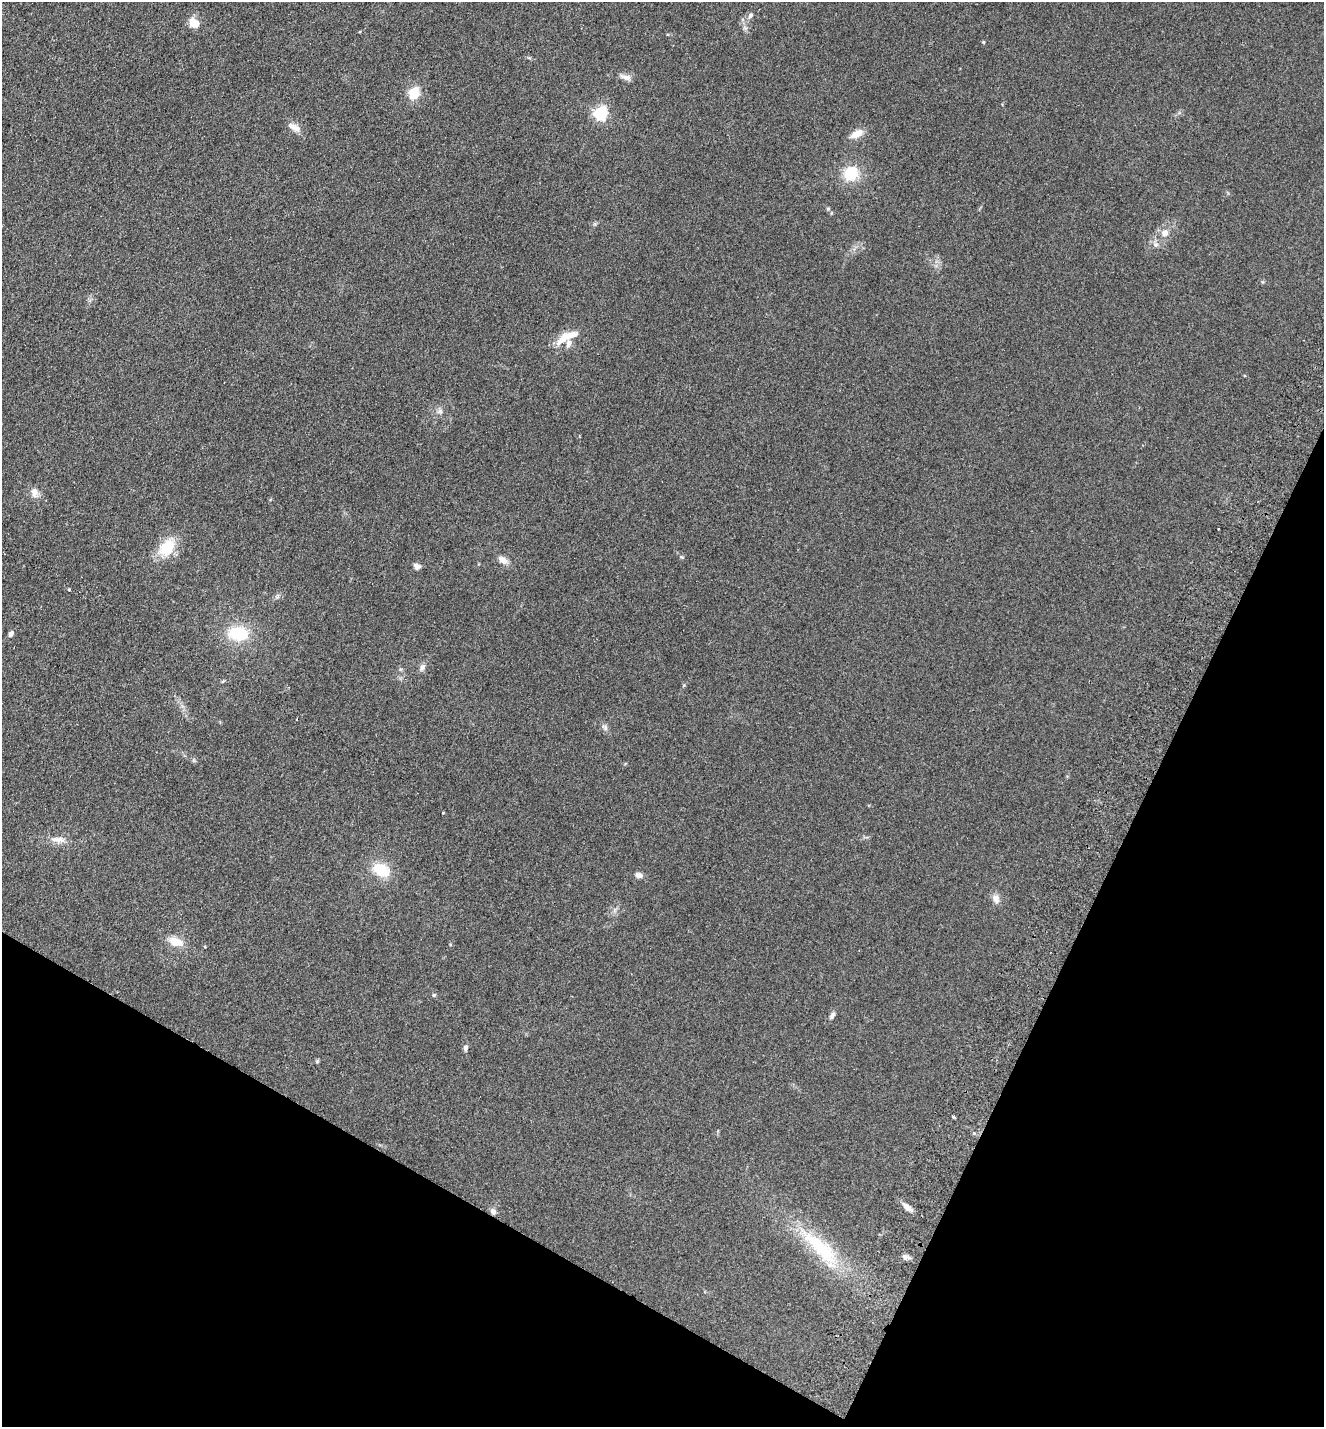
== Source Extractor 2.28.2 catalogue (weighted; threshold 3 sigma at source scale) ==
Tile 15 of 4 x 4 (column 3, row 4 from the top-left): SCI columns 2976-4297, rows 31-1455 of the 5816 x 5760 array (HDU 1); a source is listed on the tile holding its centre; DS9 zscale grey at full resolution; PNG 1326 x 1429 px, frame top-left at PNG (2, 2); no overlay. Shown black and unused: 24% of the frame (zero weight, under 2 of 3 exposures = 3% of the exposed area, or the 3 px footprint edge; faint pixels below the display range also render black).
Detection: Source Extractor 2.28.2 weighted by HDU 2 'WHT'; one run over the whole footprint, this tile lists its part. Background 0.312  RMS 0.014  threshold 0.0645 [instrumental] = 3 sigma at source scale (4.5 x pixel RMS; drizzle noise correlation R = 1.50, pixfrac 1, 0.05/0.05 arcsec/px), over >= 5 px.
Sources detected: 40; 1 cosmic-ray / hot-pixel residue — not listed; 1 inside a brighter listed object's ellipse — not listed separately; the other 38 listed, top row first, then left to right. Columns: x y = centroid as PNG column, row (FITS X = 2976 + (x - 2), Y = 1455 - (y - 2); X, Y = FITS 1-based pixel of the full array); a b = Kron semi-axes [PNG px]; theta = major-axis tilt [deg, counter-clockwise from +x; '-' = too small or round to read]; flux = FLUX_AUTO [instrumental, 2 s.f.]
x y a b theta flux
750 15 8 6 47 3.7
194 23 15 12 -40 15
983 42 4 4 - 1.5
626 77 16 6 -15 7.3
414 93 12 9 66 28
600 113 6 5 - 260
295 127 18 7 -32 11
857 134 14 8 29 16
851 173 17 15 45 39
828 209 5 5 - 1.8
1165 233 7 6 - 11
1156 245 7 7 - 4.8
567 337 33 9 28 24
440 411 9 6 29 4.1
34 492 14 9 -74 8.7
1219 529 3 3 - 2.7
167 548 23 16 49 41
503 560 13 8 -35 9.5
417 566 9 7 -19 5.4
69 590 4 3 - 1.3
11 634 7 5 57 4.5
238 634 20 13 -6 59
422 667 10 7 62 5
605 727 10 5 -53 4.2
56 839 18 7 -13 11
381 870 19 13 -29 39
639 875 9 6 -12 5.8
996 899 11 9 -62 8.4
175 942 17 11 -20 20
434 995 5 5 - 1.9
832 1015 10 5 66 4.2
465 1048 7 6 - 4
317 1061 6 4 0 1.7
953 1117 3 3 - 3.9
974 1133 3 3 - 3.7
907 1207 13 6 -40 8.8
493 1211 7 6 - 6
820 1247 68 19 -43 100
Overlapping masked pixels (flux is a lower limit): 2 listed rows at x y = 493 1211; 820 1247